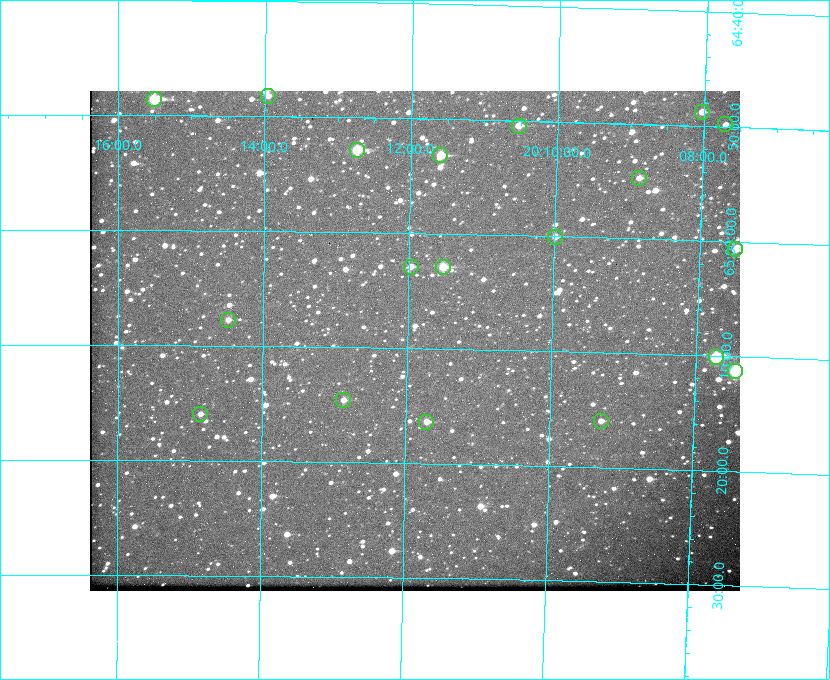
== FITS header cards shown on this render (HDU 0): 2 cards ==
NAXIS1  =                  650
NAXIS2  =                  500

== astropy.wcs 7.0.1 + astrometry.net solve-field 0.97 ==
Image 650 x 500 px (HDU 0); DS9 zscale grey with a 90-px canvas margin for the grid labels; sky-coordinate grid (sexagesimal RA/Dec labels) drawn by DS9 from the SOLVED WCS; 19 Tycho-2 reference stars matched to detected sources circled (green)
Header WCS: none
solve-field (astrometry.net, Tycho-2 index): SOLVED blind (the file carries no WCS)
Solved WCS: RA---TAN-SIP/DEC--TAN-SIP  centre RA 20:11:54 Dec +65:09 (302.97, +65.16 deg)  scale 5.23 arcsec/px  FOV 56.6' x 43.6'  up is +179 deg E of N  parity flipped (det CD > 0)
(file carries no celestial WCS; the grid is the blind solution)
Tycho-2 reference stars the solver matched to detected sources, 19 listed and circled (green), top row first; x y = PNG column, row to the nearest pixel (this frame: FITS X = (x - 90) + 1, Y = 500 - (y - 91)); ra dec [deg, ICRS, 3 dp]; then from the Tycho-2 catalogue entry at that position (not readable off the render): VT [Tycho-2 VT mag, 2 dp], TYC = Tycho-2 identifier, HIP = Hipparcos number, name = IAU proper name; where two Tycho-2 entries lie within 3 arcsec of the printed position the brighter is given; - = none
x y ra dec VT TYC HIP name
268 96 303.488 +64.804 11.29 4240-68-1 - -
154 99 303.878 +64.810 8.93 4240-794-1 - -
702 112 302.008 +64.813 10.38 4240-809-1 - -
725 124 301.927 +64.830 11.16 4240-869-1 - -
519 126 302.633 +64.841 10.69 4240-985-1 - -
357 150 303.184 +64.880 9.02 4240-488-1 - -
440 155 302.897 +64.886 9.40 4240-717-1 - -
639 178 302.216 +64.912 11.03 4240-1279-1 - -
555 237 302.498 +65.000 11.22 4240-149-1 - -
735 249 301.878 +65.011 10.80 4240-59-1 - -
411 267 302.992 +65.048 11.44 4240-88-1 - -
443 267 302.882 +65.048 10.25 4240-98-1 - -
228 320 303.620 +65.129 11.18 4240-34-1 - -
716 357 301.932 +65.168 8.01 4240-866-1 99147 -
735 371 301.862 +65.188 7.70 4240-604-1 99125 -
343 400 303.217 +65.244 11.17 4240-236-1 - -
200 414 303.713 +65.266 11.45 4240-564-1 - -
601 421 302.323 +65.266 11.19 4240-188-1 - -
426 422 302.928 +65.273 10.74 4240-760-1 - -